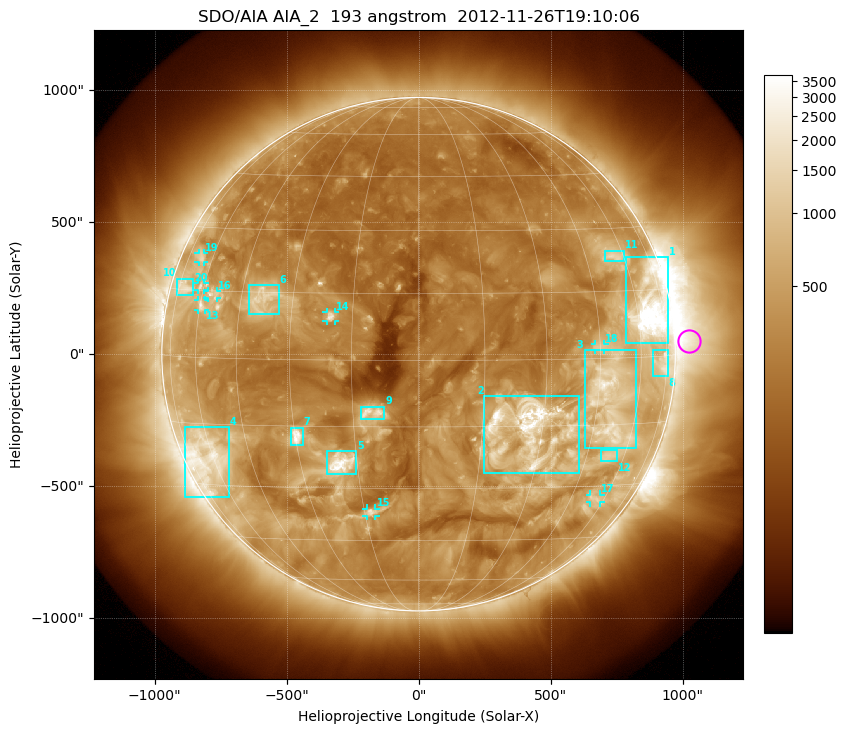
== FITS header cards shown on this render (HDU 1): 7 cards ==
TELESCOP= 'SDO/AIA'
INSTRUME= 'AIA_2'
WAVELNTH=                  193
WAVEUNIT= 'angstrom'
DATE-OBS= '2012-11-26T19:10:06.84'
CTYPE1  = 'HPLN-TAN'
CTYPE2  = 'HPLT-TAN'

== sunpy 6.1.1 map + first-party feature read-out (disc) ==
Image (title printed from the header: SDO/AIA AIA_2  193 angstrom  2012-11-26T19:10:06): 1024 x 1024 px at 2.4 arcsec/px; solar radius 973 arcsec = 405 px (full disc in frame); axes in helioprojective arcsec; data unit not stated in the header (colour bar unlabelled)
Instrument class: DISC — disc imager (sunpy class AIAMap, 193 A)
Bright regions (active regions / flare kernels): reference = the median radial profile (limb darkening/brightening removed); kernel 9 px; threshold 5 sigma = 722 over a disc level ~289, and >= 1.15x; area >= 12 px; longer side >= 10 px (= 24 arcsec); searched inside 0.97 R_sun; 20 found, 20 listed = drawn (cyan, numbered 1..; 8 of them under ~33 arcsec drawn as corner ticks so the feature stays visible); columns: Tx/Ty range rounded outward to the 5 arcsec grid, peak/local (2 s.f.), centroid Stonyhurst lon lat
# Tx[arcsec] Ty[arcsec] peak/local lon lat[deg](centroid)
1 785..945 40..370 19 +66 +10
2 250..610 -450..-155 14 +26 -16
3 625..825 -355..15 8.3 +49 -10
4 -885..-715 -540..-275 7.1 -63 -23
5 -345..-235 -455..-365 14 -19 -24
6 -645..-530 150..265 5.3 -39 +14
7 -485..-440 -345..-275 10 -30 -17
8 885..945 -85..20 4.9 +72 -2
9 -220..-130 -245..-200 7.5 -11 -12
10 -915..-855 225..285 4.9 -71 +15
11 705..780 350..390 4.4 +56 +23
12 690..750 -405..-360 3.9 +53 -22
13 -835..-805 165..205 5 -59 +12
14 -350..-315 125..160 7.4 -20 +10
15 -200..-160 -615..-585 5.9 -13 -36
16 -800..-760 210..240 3.9 -56 +14
17 650..690 -565..-530 3.6 +55 -33
18 670..705 15..40 4.4 +45 +3
19 -835..-810 350..385 3.8 -66 +23
20 -835..-810 245..270 4.2 -61 +16
Off-limb structures (1.02-1.3 R_sun): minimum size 162 px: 3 found; the strongest spans PA ~235..305 deg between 1.02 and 1.3 R_sun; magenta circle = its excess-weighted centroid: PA ~275 deg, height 1.05 R_sun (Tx ~1025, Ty ~50 arcsec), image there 4.5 x the reference